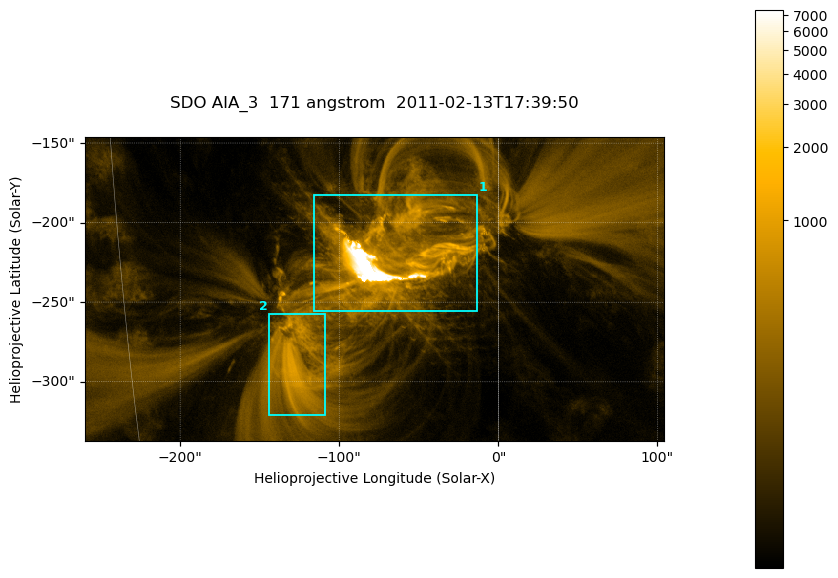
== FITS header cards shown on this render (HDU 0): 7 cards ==
TELESCOP= 'SDO     '           /
INSTRUME= 'AIA_3   '           /
WAVELNTH=                  171 /
WAVEUNIT= 'angstrom'           /
DATE-OBS= '2011-02-13T17:39:50.57' /
CTYPE1  = 'HPLN-TAN'           /
CTYPE2  = 'HPLT-TAN'           /

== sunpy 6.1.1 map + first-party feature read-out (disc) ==
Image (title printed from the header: SDO AIA_3  171 angstrom  2011-02-13T17:39:50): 607 x 318 px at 0.599 arcsec/px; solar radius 972 arcsec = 1622 px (partial field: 2.3% of the solar disc is inside the frame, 100% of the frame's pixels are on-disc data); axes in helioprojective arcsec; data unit not stated in the header (colour bar unlabelled)
Pointing: header CRPIX1/2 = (2056.06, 2043.72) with CRVAL1/2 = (0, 0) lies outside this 607 x 318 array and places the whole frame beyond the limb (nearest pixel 1.39 R_sun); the SolarSoft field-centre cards XCEN/YCEN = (-77.68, -241.7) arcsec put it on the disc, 1317 arcsec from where CRPIX/CRVAL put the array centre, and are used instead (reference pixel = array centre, CRVAL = XCEN/YCEN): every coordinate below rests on XCEN/YCEN
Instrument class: DISC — disc imager (sunpy class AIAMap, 171 A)
Bright regions (active regions / flare kernels): reference = the on-disc median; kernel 5 px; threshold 5 sigma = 317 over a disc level ~62.8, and >= 1.15x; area >= 193 px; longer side >= 4 px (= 2.4 arcsec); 2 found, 2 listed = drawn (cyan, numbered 1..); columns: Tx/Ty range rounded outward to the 2 arcsec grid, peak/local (2 s.f.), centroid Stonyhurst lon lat
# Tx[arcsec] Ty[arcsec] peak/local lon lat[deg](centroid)
1 -116..-12 -256..-182 247 -4 -20
2 -144..-108 -322..-256 15 -8 -24